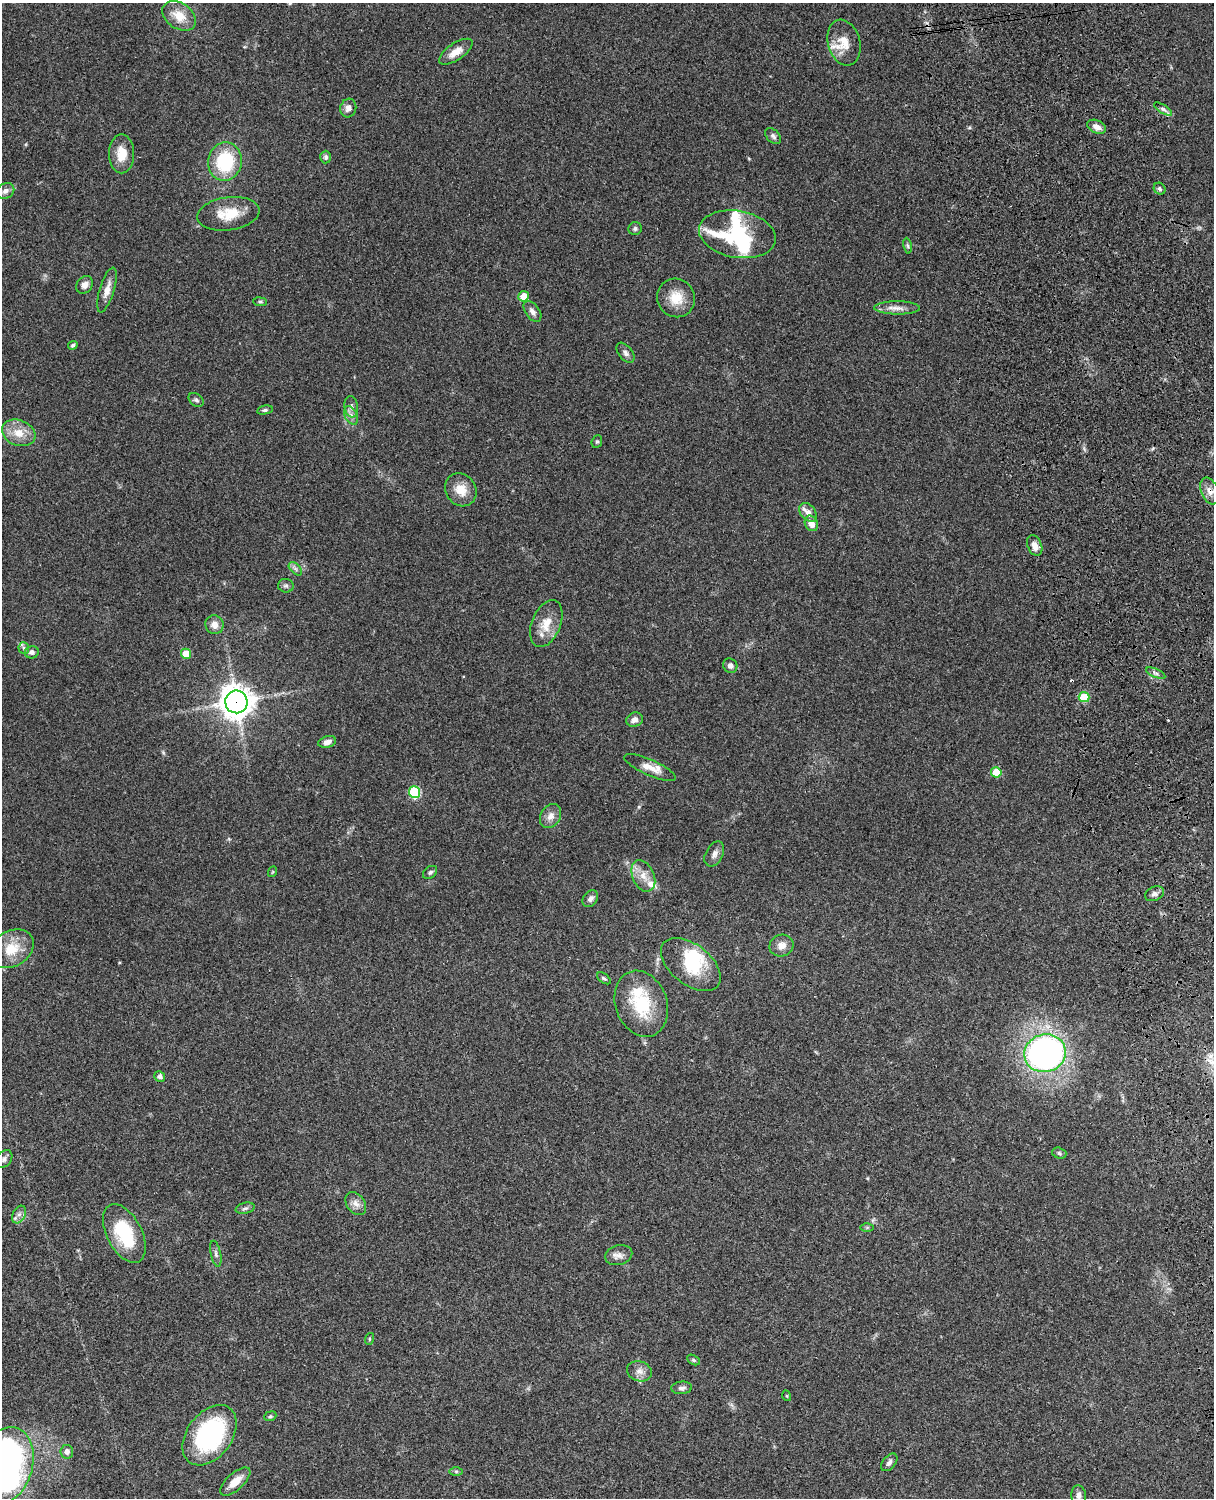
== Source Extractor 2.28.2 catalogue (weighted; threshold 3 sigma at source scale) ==
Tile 6 of 4 x 3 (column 2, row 2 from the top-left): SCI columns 1333-2544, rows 1773-3268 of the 5088 x 4927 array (HDU 1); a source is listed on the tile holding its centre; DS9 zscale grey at full resolution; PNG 1216 x 1500 px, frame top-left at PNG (2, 3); each listed source drawn as its Kron ellipse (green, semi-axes under 4 px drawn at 4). Shown black and unused: <1% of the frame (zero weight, under 3 of 4 exposures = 6% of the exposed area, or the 3 px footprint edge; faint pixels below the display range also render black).
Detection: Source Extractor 2.28.2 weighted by HDU 2 'WHT'; one run over the whole footprint, this tile lists its part. Background 0.0986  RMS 0.0064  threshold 0.0286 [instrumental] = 3 sigma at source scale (4.5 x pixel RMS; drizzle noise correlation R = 1.50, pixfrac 1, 0.05/0.05 arcsec/px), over >= 5 px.
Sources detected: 99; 5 inside a brighter object's white glare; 1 cosmic-ray / hot-pixel residue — neither listed nor drawn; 5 inside a brighter listed object's ellipse — not listed separately; the other 88 listed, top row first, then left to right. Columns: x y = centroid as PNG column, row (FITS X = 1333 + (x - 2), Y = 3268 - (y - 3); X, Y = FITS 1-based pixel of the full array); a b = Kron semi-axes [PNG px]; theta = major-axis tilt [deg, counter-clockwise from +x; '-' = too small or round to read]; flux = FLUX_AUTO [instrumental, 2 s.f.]
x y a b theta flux
179 16 18 12 -35 11
844 43 23 16 -74 11
456 52 19 8 34 7.2
348 108 9 8 - 3.4
1163 109 10 4 -32 1.8
1096 127 10 6 -25 4.2
773 136 9 6 -45 1.8
122 154 19 12 90 11
326 157 6 5 - 1.4
225 162 19 16 80 38
1160 189 6 5 - 1.4
5 191 9 7 30 3.1
228 214 31 16 8 17
635 229 7 6 - 1.6
737 234 39 23 -10 68
907 246 8 4 -81 1.1
85 285 9 7 51 3.6
107 290 23 7 73 6
524 296 5 5 - 8.3
676 298 20 18 -52 13
260 302 7 3 -7 0.89
897 308 23 6 0 5.1
532 311 11 7 -54 3.3
73 345 5 4 - 1.2
625 353 11 7 -51 2.5
196 400 8 6 -38 1.6
351 407 11 7 -83 2.6
265 410 8 4 10 1.3
351 415 10 6 -63 3
19 433 17 12 -20 10
597 442 6 5 - 0.9
461 490 17 15 -55 10
1210 491 14 8 -67 4.9
808 512 11 7 -49 3.9
811 523 8 6 -65 5.7
1035 546 11 7 -69 4.1
295 569 8 5 -45 1.7
286 586 8 7 - 1.6
546 624 24 14 68 12
214 625 9 9 - 4.7
24 648 6 5 - 1.2
32 652 7 6 - 2.3
186 654 5 5 - 13
730 666 7 7 - 2.6
1156 673 10 4 -23 1.6
1084 697 5 5 - 22
236 702 11 11 - 900
635 720 8 7 - 3.2
327 742 9 5 15 3.8
650 767 28 7 -24 6.8
996 772 5 5 - 16
415 792 6 5 - 46
551 816 13 9 57 4.6
714 854 13 8 62 3.5
272 872 5 3 - 0.54
430 872 8 5 38 1.4
643 876 16 11 -66 7.6
1154 894 10 7 25 2.5
590 899 9 7 50 2.4
781 946 12 10 22 5
11 949 23 17 30 15
691 965 34 20 -39 27
604 978 8 4 -36 1.1
641 1004 34 25 -70 33
1045 1053 21 18 16 210
160 1077 5 5 - 2.4
1059 1153 7 5 -18 1.3
4 1159 10 7 52 2.1
356 1203 12 9 -53 4.2
245 1208 10 5 12 1.7
19 1214 9 6 61 2.6
867 1227 6 4 1 0.92
124 1233 32 17 -62 34
216 1254 13 5 -78 2
619 1255 14 9 15 3.8
369 1339 6 4 72 0.8
693 1360 7 4 -27 1.1
639 1371 13 10 -18 4.1
682 1388 10 6 4 2.1
787 1396 5 3 - 0.58
270 1416 6 4 21 0.97
210 1435 34 22 53 77
67 1452 7 6 - 2.9
889 1462 10 6 50 2.1
6 1465 39 27 75 220
456 1471 6 4 -1 0.97
235 1481 19 8 42 7.8
1079 1495 10 7 -87 2.5
Overlapping masked pixels (flux is a lower limit): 2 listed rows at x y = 1210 491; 236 702
Isophote crosses this tile's border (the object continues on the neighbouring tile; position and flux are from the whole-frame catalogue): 1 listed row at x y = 6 1465